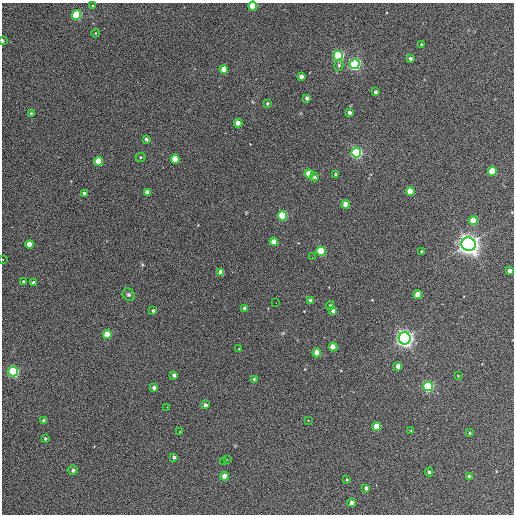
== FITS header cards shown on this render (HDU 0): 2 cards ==
NAXIS1  =                  512 / Axis length
NAXIS2  =                  512 / Axis length

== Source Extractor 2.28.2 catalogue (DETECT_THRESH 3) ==
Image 512 x 512 px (HDU 0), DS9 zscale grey, 1 PNG px = 1 image px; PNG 516 x 516 px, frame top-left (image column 1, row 512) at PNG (2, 3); each listed source drawn as its Kron ellipse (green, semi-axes under 4 px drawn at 4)
Background 340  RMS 20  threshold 60.4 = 3 sigma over >= 5 px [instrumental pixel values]
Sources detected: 83; all 83 listed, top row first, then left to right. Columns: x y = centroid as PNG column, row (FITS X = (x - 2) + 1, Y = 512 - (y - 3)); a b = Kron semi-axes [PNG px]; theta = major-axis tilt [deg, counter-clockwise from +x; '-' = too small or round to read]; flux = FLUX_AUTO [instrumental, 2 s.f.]
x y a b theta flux
92 6 4 3 - 1.3e+03
253 6 4 4 - 5.1e+04
77 15 5 4 - 1.4e+05
95 33 4 3 - 9.7e+02
3 40 3 3 - 2.1e+03
421 44 4 3 - 1.5e+03
338 56 5 5 - 2.5e+05
410 59 4 3 - 4.4e+03
355 64 5 5 - 3.2e+05
339 65 5 4 - 2.6e+03
224 70 4 4 - 2.6e+04
301 76 4 4 - 6.8e+03
375 92 3 3 - 3.5e+03
307 98 4 4 - 5.0e+03
267 103 4 3 - 2.2e+03
349 112 3 3 - 4.3e+03
31 113 4 4 - 1.6e+03
238 123 4 4 - 1.8e+04
146 139 4 3 - 3.0e+03
356 152 5 5 - 2.9e+05
140 157 5 4 - 1.8e+03
175 159 4 4 - 3.4e+04
99 161 4 4 - 4.0e+04
492 171 4 4 - 6.6e+04
309 174 4 4 - 5.5e+04
336 174 3 3 - 3.8e+03
314 177 4 4 - 2.9e+03
410 191 4 4 - 3.3e+04
147 192 4 4 - 8.4e+03
84 193 3 3 - 4.2e+03
346 204 4 4 - 2.4e+04
282 216 5 4 - 1.1e+05
473 221 4 4 - 4.2e+04
274 242 4 4 - 2.0e+04
29 244 4 4 - 1.9e+04
469 244 7 7 - 1.2e+06
321 251 4 4 - 9.4e+04
422 252 3 3 - 3.4e+03
312 257 2 2 - 6.0e+02
3 259 2 2 - 9.4e+02
509 271 4 4 - 8.4e+03
221 272 4 4 - 1.4e+04
23 281 3 3 - 1.6e+03
33 283 4 3 - 5.6e+03
129 295 7 5 -42 2.9e+03
418 295 4 4 - 2.7e+04
310 300 4 4 - 4.6e+03
276 303 2 2 - 6.8e+02
330 305 4 3 - 2.0e+03
245 308 4 3 - 5.5e+03
153 311 3 3 - 2.7e+03
333 311 4 4 - 5.7e+03
107 334 4 4 - 3.9e+04
405 338 6 6 - 8.2e+05
333 347 4 4 - 2.9e+04
239 348 3 2 - 1.5e+03
317 353 4 4 - 3.7e+04
398 366 4 4 - 9.3e+03
13 371 5 5 - 2.4e+05
174 375 4 4 - 5.2e+03
458 376 3 2 - 9.3e+02
254 379 3 3 - 2.0e+03
428 386 5 4 - 1.7e+05
154 388 4 3 - 4.3e+03
205 405 4 4 - 5.3e+03
167 407 2 2 - 8.8e+02
43 420 3 3 - 1.8e+03
308 420 3 2 - 4.1e+03
377 427 4 4 - 4.3e+04
410 431 4 2 - 7.5e+02
180 432 4 2 - 8.2e+02
470 433 4 3 - 1.3e+03
45 439 3 2 - 1.6e+03
174 457 4 3 - 3.5e+03
227 460 3 2 - 2.1e+03
224 461 2 2 - 7.5e+02
73 470 5 4 - 4.6e+03
429 472 4 3 - 2.5e+03
225 476 4 4 - 2.5e+04
469 476 3 3 - 3.2e+03
347 479 3 2 - 1.4e+03
366 488 4 3 - 3.4e+03
352 503 4 4 - 1.3e+04
At the frame edge (FLAGS 8, measured only in part): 3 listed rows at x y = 253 6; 3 40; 3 259